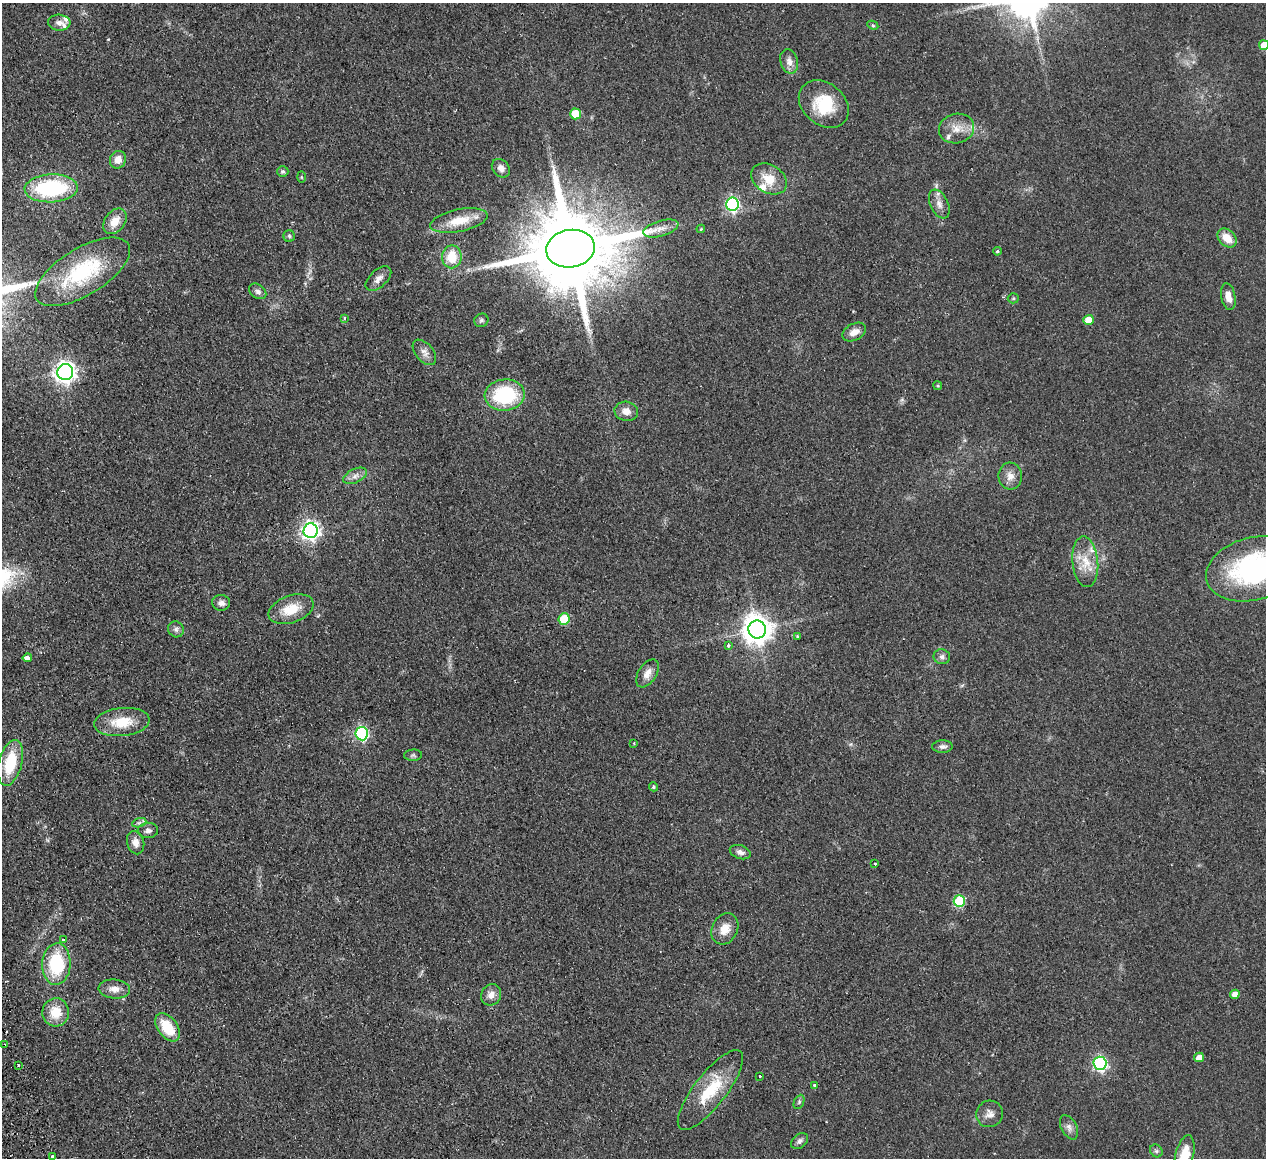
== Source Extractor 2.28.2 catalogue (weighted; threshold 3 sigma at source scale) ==
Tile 7 of 4 x 4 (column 3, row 2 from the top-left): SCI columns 2583-3846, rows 2593-3748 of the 5166 x 5065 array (HDU 1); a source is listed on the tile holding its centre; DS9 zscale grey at full resolution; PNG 1268 x 1160 px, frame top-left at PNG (2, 3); each listed source drawn as its Kron ellipse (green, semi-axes under 4 px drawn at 4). Shown black and unused: <1% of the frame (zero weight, under 2 of 3 exposures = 3% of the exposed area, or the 3 px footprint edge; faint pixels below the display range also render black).
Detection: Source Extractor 2.28.2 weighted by HDU 2 'WHT'; one run over the whole footprint, this tile lists its part. Background 0.0582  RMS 0.0088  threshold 0.0396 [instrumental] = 3 sigma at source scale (4.5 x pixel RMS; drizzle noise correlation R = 1.50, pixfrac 1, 0.05/0.05 arcsec/px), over >= 5 px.
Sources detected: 94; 1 inside a brighter object's white glare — neither listed nor drawn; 5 inside a brighter listed object's ellipse — not listed separately; the other 88 listed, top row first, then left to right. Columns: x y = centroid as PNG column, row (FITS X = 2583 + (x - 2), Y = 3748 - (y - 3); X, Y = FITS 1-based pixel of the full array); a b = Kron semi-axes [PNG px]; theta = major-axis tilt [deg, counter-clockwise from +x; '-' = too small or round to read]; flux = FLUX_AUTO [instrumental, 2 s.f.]
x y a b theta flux
59 23 11 8 -2 4.6
873 25 6 4 -27 1.2
1264 45 5 5 - 9.3
789 61 12 8 -73 6
824 104 27 21 -40 36
575 114 5 5 - 26
956 128 18 14 14 12
118 160 9 8 - 7.7
501 168 10 8 -46 4.9
283 171 5 5 - 1.7
301 177 6 4 -88 0.79
769 179 19 14 -32 16
51 188 26 14 2 79
732 204 6 6 - 170
939 204 15 9 -65 6.2
115 221 14 10 53 11
459 221 29 11 11 19
661 228 18 7 16 7.4
701 229 4 3 - 0.92
289 236 6 5 - 1.4
1227 238 11 8 -45 12
570 249 24 18 9 16000
997 251 4 3 - 1.2
452 257 11 10 - 20
83 272 53 23 31 72
378 279 15 8 42 5.4
258 291 9 6 -37 2.9
1228 297 13 7 -79 6.8
1013 298 5 5 - 1
345 318 3 3 - 1.8
481 320 7 6 - 1.9
1089 320 5 5 - 13
854 332 12 8 27 6.8
424 352 15 9 -49 5.4
65 372 8 7 - 530
938 386 4 3 - 0.84
505 395 20 15 5 62
626 411 12 9 -12 7.2
355 476 12 7 25 4.7
1010 476 13 11 -84 7.1
311 531 7 7 - 390
1085 562 25 13 -84 18
1254 569 49 31 15 140
221 603 9 8 - 4
291 609 23 13 20 20
564 619 6 5 - 37
176 629 8 7 - 2.9
757 629 9 9 - 1200
797 637 3 3 - 2.6
728 645 3 3 - 2.2
942 657 8 7 - 3
27 658 4 3 - 20
647 673 16 9 57 7.4
122 722 28 14 6 24
362 734 7 6 - 130
634 743 3 2 - 0.89
942 746 10 6 1 3.1
413 755 9 5 4 1.9
10 763 23 11 75 35
654 787 4 4 - 1.5
139 823 7 4 19 2
148 830 10 7 5 3.6
136 843 12 8 -76 6.4
740 852 11 6 -18 3.9
875 864 3 3 - 1.6
959 901 6 5 - 53
725 929 16 12 62 12
63 940 3 3 - 2.8
56 964 21 14 87 51
114 989 16 9 -4 7.4
1235 994 5 4 - 5.7
491 995 11 9 60 6.1
56 1012 14 13 - 18
168 1027 16 9 -53 25
4 1045 4 3 - 2.2
1199 1057 5 4 - 6.4
1100 1063 7 6 - 160
19 1065 3 3 - 1.6
760 1076 3 3 - 1.7
815 1085 3 3 - 2.9
710 1090 49 16 52 40
799 1102 7 5 66 1.7
990 1114 13 13 - 6.5
1069 1127 13 7 -61 4.4
800 1141 9 7 41 3.2
1156 1151 7 5 -46 1.9
1184 1155 20 9 76 20
52 1156 3 3 - 3.2
Overlapping masked pixels (flux is a lower limit): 1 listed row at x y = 4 1045
Isophote crosses this tile's border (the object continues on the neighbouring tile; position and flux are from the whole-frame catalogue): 3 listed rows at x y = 1264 45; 1254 569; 1184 1155